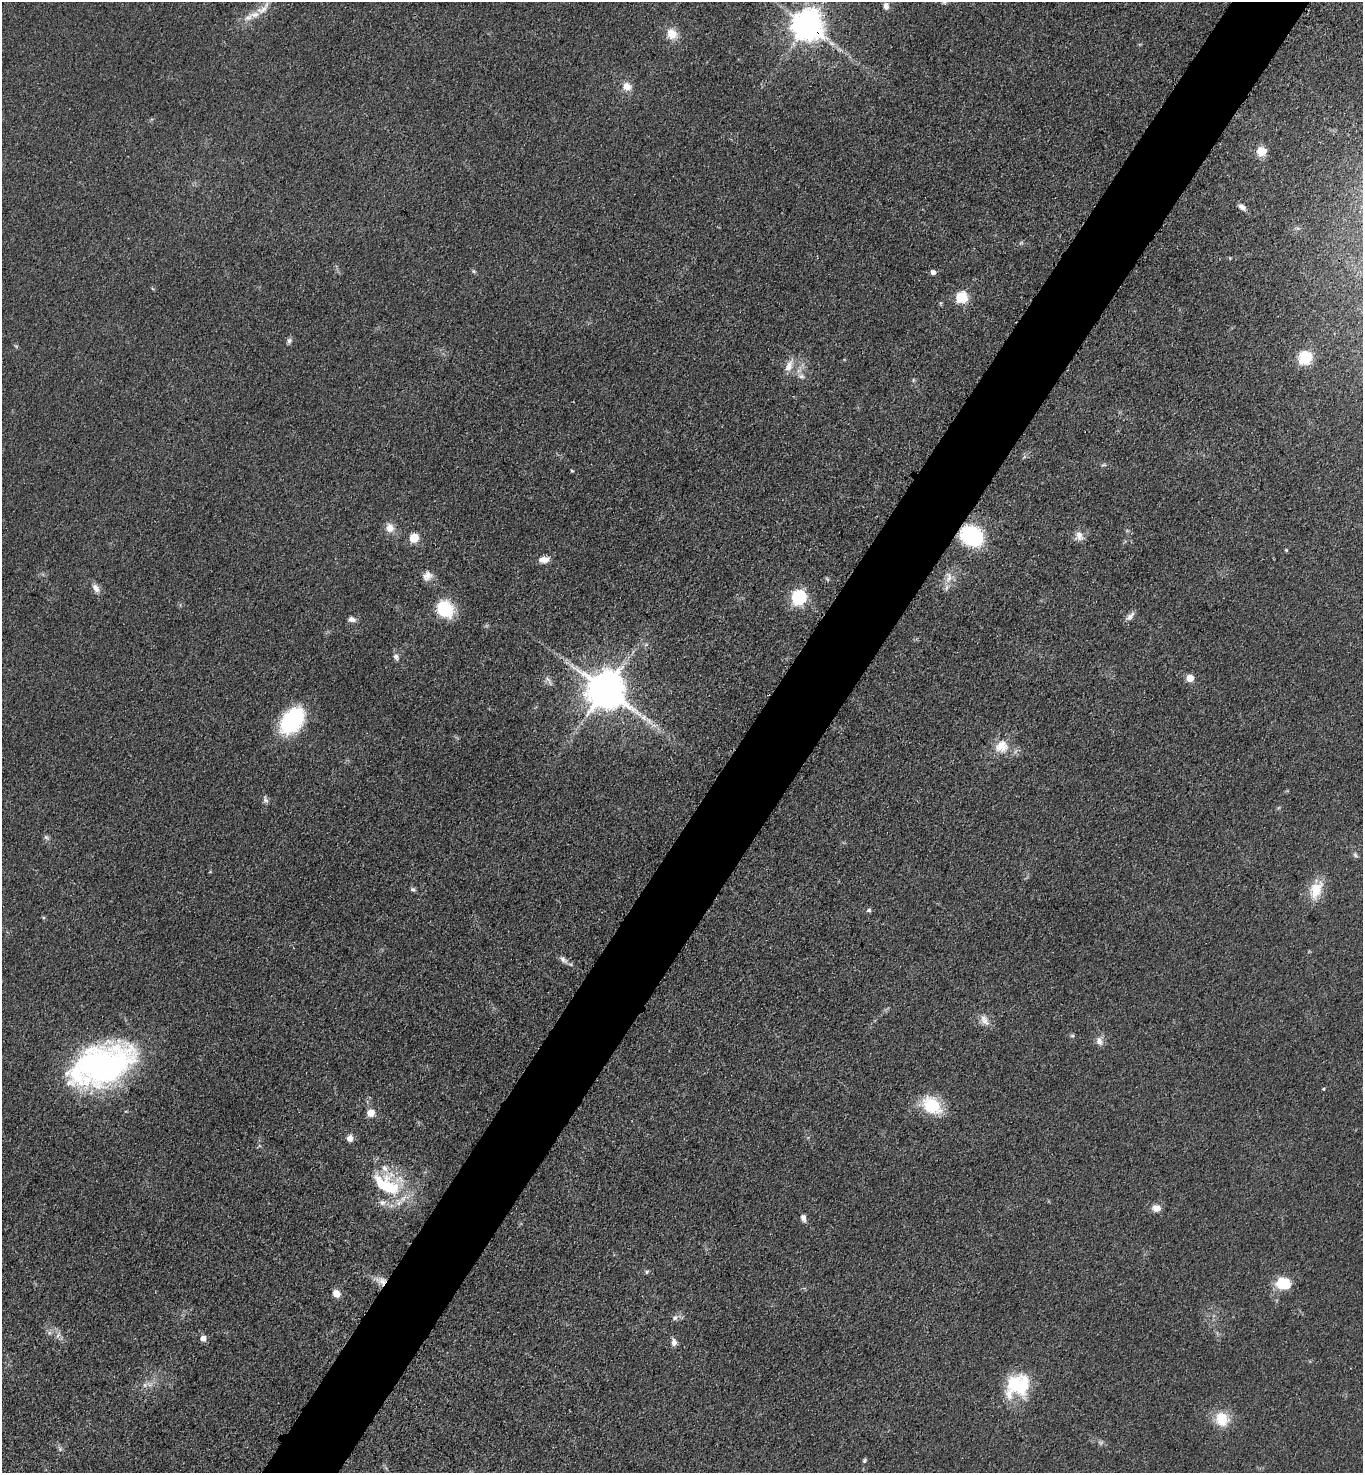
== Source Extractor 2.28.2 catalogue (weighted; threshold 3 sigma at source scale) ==
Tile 10 of 4 x 4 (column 2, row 3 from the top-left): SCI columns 1681-3041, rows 1500-2970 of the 5943 x 5939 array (HDU 1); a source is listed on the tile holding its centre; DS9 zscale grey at full resolution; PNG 1365 x 1475 px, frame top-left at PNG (2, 2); no overlay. Shown black and unused: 6% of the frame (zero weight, under 3 of 4 exposures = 3% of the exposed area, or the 3 px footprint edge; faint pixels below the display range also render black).
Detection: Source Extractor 2.28.2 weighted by HDU 2 'WHT'; one run over the whole footprint, this tile lists its part. Background 0.0414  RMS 0.0059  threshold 0.0268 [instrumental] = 3 sigma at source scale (4.5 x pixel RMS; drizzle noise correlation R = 1.50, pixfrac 1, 0.05/0.05 arcsec/px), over >= 5 px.
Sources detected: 77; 2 too faint to see at this stretch — not listed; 5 inside a brighter listed object's ellipse — not listed separately; the other 70 listed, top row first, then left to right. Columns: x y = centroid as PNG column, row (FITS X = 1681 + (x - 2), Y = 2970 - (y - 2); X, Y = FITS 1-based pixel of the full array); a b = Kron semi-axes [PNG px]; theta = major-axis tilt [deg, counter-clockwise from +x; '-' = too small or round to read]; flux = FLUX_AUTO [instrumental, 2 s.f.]
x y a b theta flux
944 2 7 6 - 1.3
886 6 10 7 -87 2.9
263 8 23 9 43 6.9
807 25 9 9 - 1100
672 34 14 12 -55 8
627 86 10 9 - 5.8
1261 152 9 8 - 11
1242 207 9 6 -39 3.1
1021 243 7 4 19 0.88
933 272 5 5 - 2.6
961 297 6 6 - 56
289 341 7 6 - 1.8
16 346 6 4 -34 0.79
1305 358 6 6 - 81
789 366 18 9 67 5.6
801 376 9 6 -18 2.2
913 380 6 4 89 0.77
1103 465 6 4 10 0.91
572 471 4 4 - 0.7
390 528 12 11 - 5.2
972 536 18 14 -27 68
1079 536 13 10 -64 4.2
414 538 5 5 - 28
1286 550 4 4 - 0.69
544 560 13 7 8 4.8
427 576 13 11 23 4.8
949 577 18 10 88 6.2
96 588 13 8 -57 3.6
798 597 6 6 - 130
445 609 20 17 -46 25
1130 616 15 6 48 2.8
352 619 9 6 -9 2.8
396 657 10 6 -55 2.1
1190 678 5 5 - 12
549 681 17 4 -61 2.2
605 690 12 11 - 2100
292 721 24 16 50 68
1001 746 19 17 15 12
265 800 10 6 -65 1.8
46 837 9 5 -41 1.4
1355 855 8 5 -37 1.3
210 872 5 3 - 0.5
413 889 6 5 - 1.3
1316 890 27 15 66 13
869 910 6 5 - 1.2
563 960 13 7 -46 2.7
985 1021 15 10 -62 4.9
1072 1036 6 4 -1 0.92
1099 1041 12 8 -69 3.6
102 1065 65 37 22 170
1324 1089 4 3 - 0.65
932 1106 23 16 -39 26
370 1113 5 5 - 13
349 1138 6 5 - 5.3
386 1185 43 25 -34 44
1156 1208 10 8 1 4.7
803 1218 9 6 -74 2.5
647 1272 7 5 2 1.1
381 1280 19 9 -19 5.8
1283 1283 17 14 -5 16
336 1294 8 7 - 5.6
675 1318 8 7 - 2.2
58 1335 9 4 54 1.7
203 1338 5 5 - 4.9
674 1342 9 6 -86 3
145 1385 8 6 47 2.1
1018 1385 27 25 -9 33
1222 1419 16 14 -57 15
60 1449 6 5 - 1.2
864 1461 5 4 - 1.2
Overlapping masked pixels (flux is a lower limit): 3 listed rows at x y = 807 25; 972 536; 381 1280
Isophote crosses this tile's border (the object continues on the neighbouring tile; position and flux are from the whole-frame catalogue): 1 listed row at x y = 944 2